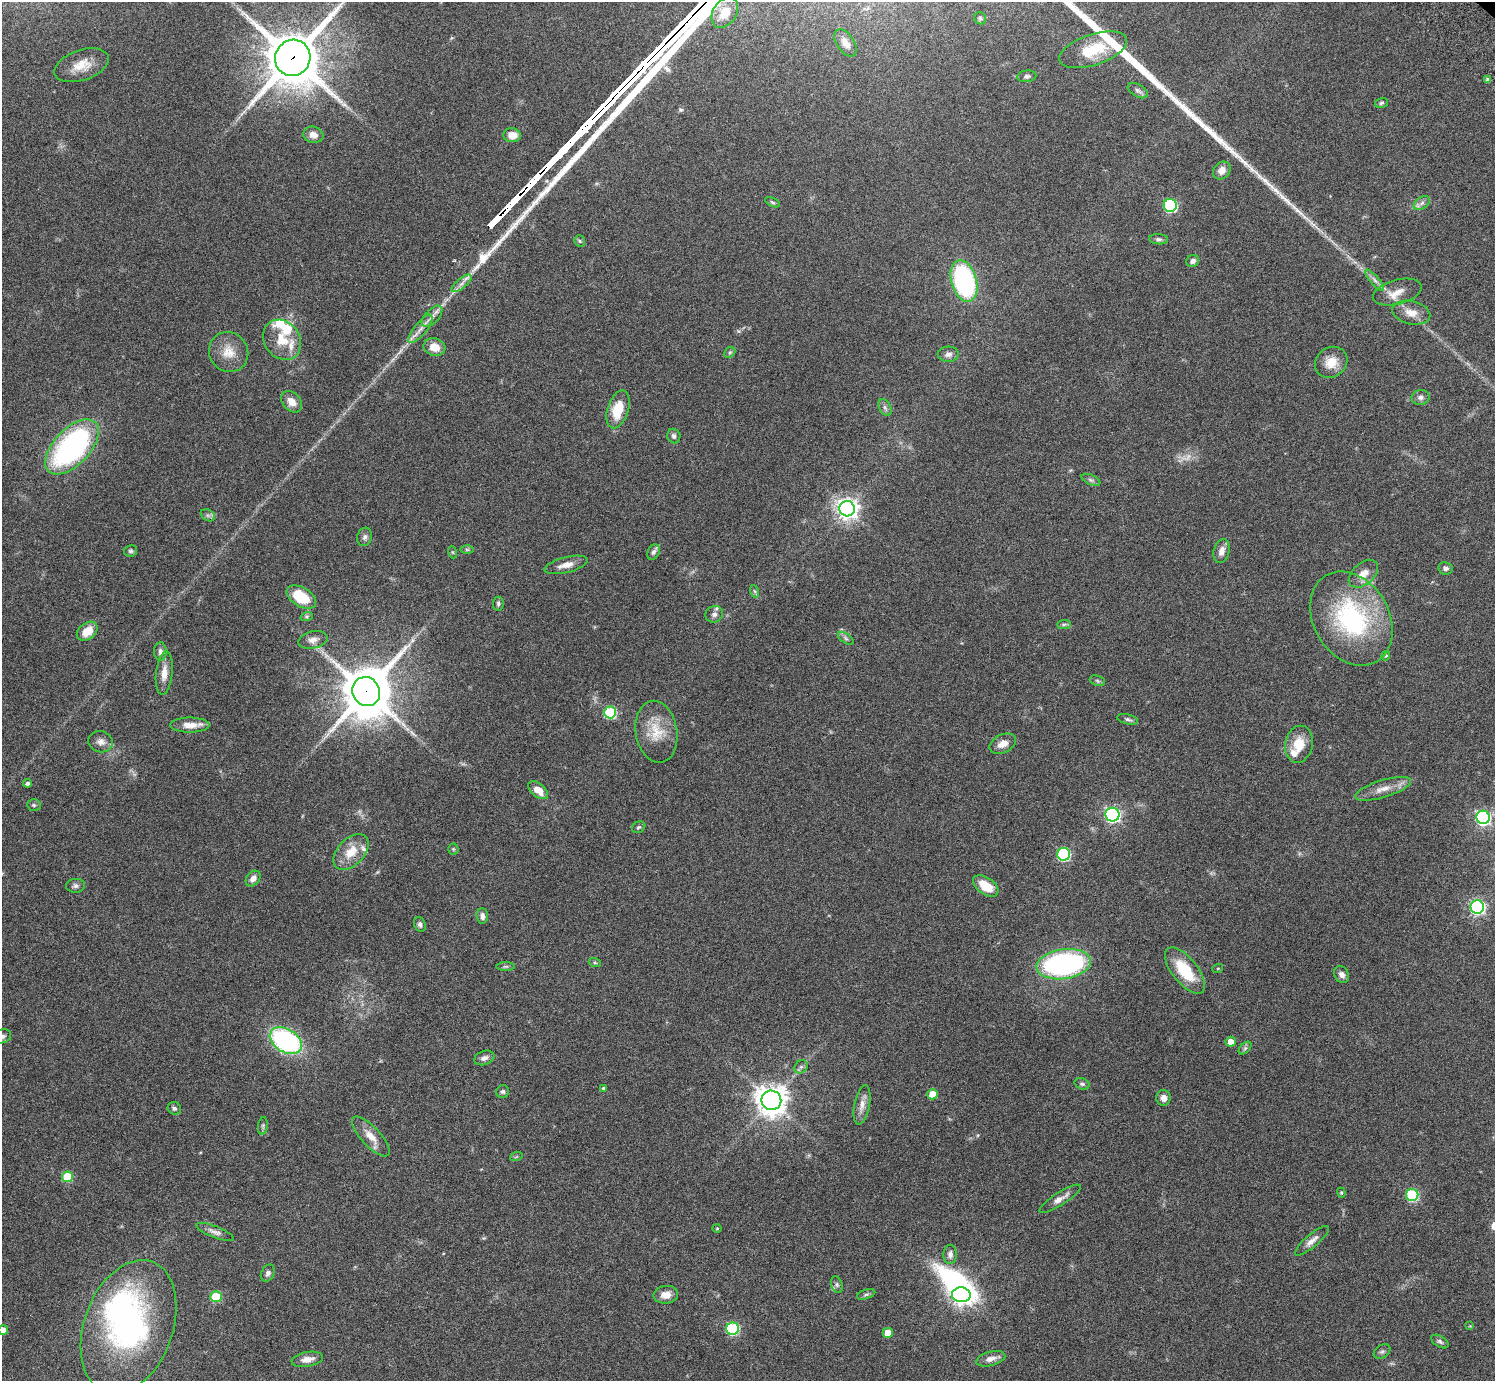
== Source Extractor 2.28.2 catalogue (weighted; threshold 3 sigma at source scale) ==
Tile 7 of 4 x 4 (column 3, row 2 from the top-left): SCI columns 3032-4524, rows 3106-4484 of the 6059 x 6069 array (HDU 1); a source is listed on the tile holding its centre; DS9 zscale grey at full resolution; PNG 1497 x 1383 px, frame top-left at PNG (2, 2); each listed source drawn as its Kron ellipse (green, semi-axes under 4 px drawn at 4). Shown black and unused: <1% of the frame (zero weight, under 3 of 6 exposures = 3% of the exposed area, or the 3 px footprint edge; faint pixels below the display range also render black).
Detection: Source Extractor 2.28.2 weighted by HDU 2 'WHT'; one run over the whole footprint, this tile lists its part. Background 0.0843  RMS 0.0046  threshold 0.0188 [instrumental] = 3 sigma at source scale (4.09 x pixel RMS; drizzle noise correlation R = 1.36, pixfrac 0.8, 0.05/0.05 arcsec/px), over >= 5 px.
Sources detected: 148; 1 too faint to see at this stretch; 4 inside a brighter object's white glare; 5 long thin detections or spike segments (spike, bleed or trail) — neither listed nor drawn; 4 inside a brighter listed object's ellipse — not listed separately; the other 134 listed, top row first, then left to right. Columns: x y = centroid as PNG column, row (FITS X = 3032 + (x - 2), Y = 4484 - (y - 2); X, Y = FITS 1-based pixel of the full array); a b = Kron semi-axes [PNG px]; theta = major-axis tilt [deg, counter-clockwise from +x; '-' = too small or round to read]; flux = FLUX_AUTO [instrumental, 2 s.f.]
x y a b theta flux
725 13 16 11 56 8
980 18 6 5 - 0.76
845 43 15 8 -56 3.4
1093 50 35 15 18 14
293 58 18 17 - 2500
82 65 28 15 19 8.2
1027 76 9 6 8 1.1
1488 80 4 4 - 1.4
1138 91 11 6 -29 1.3
1381 103 6 4 17 0.72
313 135 10 8 -15 2.6
512 135 8 7 - 4.6
1222 170 10 8 47 3.1
772 202 8 4 -27 0.64
1422 203 9 5 37 1.6
1170 205 6 6 - 51
1159 239 9 5 -5 1.1
580 241 6 5 - 0.65
1193 261 7 5 32 1.4
1374 280 13 4 -49 1.7
964 281 21 12 -74 68
462 283 12 5 40 2
1397 292 25 12 15 5.7
1411 313 19 11 -13 5.2
432 316 13 6 47 2.4
420 329 17 6 51 3.2
282 340 21 17 -54 10
434 347 11 8 -14 5.4
229 352 20 19 - 7.4
730 352 6 4 43 0.69
948 354 10 7 3 1.9
1331 362 17 14 37 6.8
1420 397 9 7 10 1.5
292 402 12 9 -48 3.9
885 407 9 5 -62 1.2
618 409 19 10 72 11
674 436 7 6 - 1.2
72 447 34 18 47 95
1091 480 10 5 -24 1
847 509 8 7 - 270
208 515 7 5 -30 0.98
365 537 9 7 73 1.4
467 550 6 4 -1 0.6
131 551 6 5 - 0.82
1222 551 12 7 74 2.6
452 552 6 4 -71 0.5
653 552 8 5 64 1.4
566 565 22 7 14 4
1445 568 7 6 - 1.3
1363 574 17 10 42 4.6
754 591 6 4 -70 0.63
301 597 16 9 -31 15
498 604 7 5 85 0.8
714 614 9 8 - 1.8
307 616 6 4 18 0.7
1351 619 50 37 -59 58
1064 624 7 4 1 0.8
87 631 12 8 39 6.3
846 638 9 5 -34 1
313 640 15 8 14 2.6
160 651 9 6 -89 1.7
1386 656 5 4 - 0.56
164 673 22 8 84 4.9
1097 681 8 5 -21 0.76
366 692 15 13 -51 1800
610 712 6 6 - 36
1128 719 11 5 -13 1.1
190 725 19 7 0 5
656 732 31 20 -80 11
101 742 12 10 -15 2.5
1003 744 14 9 26 3.6
1299 744 19 13 80 8.7
27 783 4 4 - 1.1
1383 789 29 8 17 5.4
538 790 11 6 -39 5.3
34 805 7 5 -2 0.79
1112 815 7 7 - 100
1483 817 7 6 - 90
639 827 7 5 30 0.77
453 849 5 5 - 0.54
351 852 21 13 46 8.2
1064 854 6 6 - 51
253 878 9 6 50 2.6
75 886 9 7 5 1.3
986 886 14 8 -34 9.2
1477 907 7 6 - 87
482 916 8 6 -86 1.7
420 924 7 6 - 1.3
595 963 6 4 -19 0.58
1064 964 27 15 8 84
505 966 9 4 0 0.79
1218 968 5 3 - 0.36
1185 971 28 12 -51 17
1342 975 9 7 -56 2.1
3 1036 9 6 24 1.2
286 1041 17 11 -32 72
1231 1042 5 5 - 3.7
1245 1048 7 4 45 0.89
484 1058 10 7 19 1.8
801 1067 7 6 - 1.1
1082 1084 8 5 -18 0.88
604 1088 4 3 - 0.74
503 1092 7 6 - 0.91
932 1094 5 5 - 7.5
1164 1098 8 7 - 2.6
771 1100 10 9 - 580
862 1105 20 7 79 3.5
174 1108 7 6 - 1.1
263 1126 9 5 83 0.87
371 1136 26 9 -47 5.4
516 1157 6 4 19 0.55
67 1177 5 5 - 16
1341 1193 5 4 - 0.44
1412 1195 6 6 - 40
1060 1199 24 6 33 3.2
717 1228 4 4 - 0.44
215 1232 20 5 -21 2.2
1312 1241 21 6 40 3.1
950 1254 9 6 88 1.7
268 1273 9 6 63 1.4
837 1285 9 5 -72 1.1
866 1294 9 4 18 0.96
666 1295 12 9 8 3.9
961 1295 9 7 -3 240
216 1297 5 5 - 19
1470 1326 4 4 - 0.36
128 1327 69 44 70 99
732 1329 6 6 - 46
3 1330 5 5 - 2.5
888 1333 5 5 - 5.5
1440 1341 9 5 -33 1
1382 1352 9 6 35 1
307 1359 16 7 10 3.4
991 1359 15 7 14 2.9
Overlapping masked pixels (flux is a lower limit): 2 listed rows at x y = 293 58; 366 692
Isophote crosses this tile's border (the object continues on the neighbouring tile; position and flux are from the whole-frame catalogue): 3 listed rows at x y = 293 58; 3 1036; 3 1330